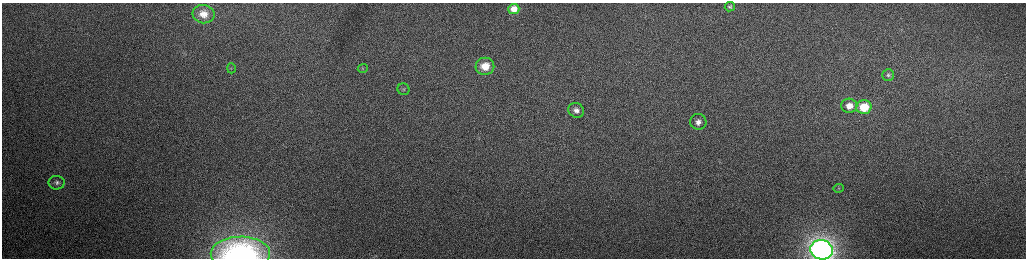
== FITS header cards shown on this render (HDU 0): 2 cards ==
NAXIS1  =                 2048 /fastest changing axis
NAXIS2  =                  512 /next to fastest changing axis

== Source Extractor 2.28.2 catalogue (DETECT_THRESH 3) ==
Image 2048 x 512 px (HDU 0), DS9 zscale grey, zoomed out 1/2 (1 PNG px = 2 x 2 image px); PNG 1028 x 260 px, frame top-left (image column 1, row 511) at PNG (2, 3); each listed source drawn as its Kron ellipse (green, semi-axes under 4 px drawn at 4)
Background 165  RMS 1.6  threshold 4.83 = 3 sigma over >= 5 px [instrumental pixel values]
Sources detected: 17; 1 cannot appear on this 1/2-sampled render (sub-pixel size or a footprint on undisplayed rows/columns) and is neither listed nor drawn; the other 16 listed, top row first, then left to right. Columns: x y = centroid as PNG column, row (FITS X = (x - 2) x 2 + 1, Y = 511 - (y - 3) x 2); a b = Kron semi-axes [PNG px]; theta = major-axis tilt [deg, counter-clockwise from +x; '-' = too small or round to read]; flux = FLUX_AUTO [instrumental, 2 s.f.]
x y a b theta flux
730 7 5 4 - 580
514 9 5 5 - 2800
203 14 11 9 -11 4000
485 66 9 8 - 6700
231 68 5 2 - 320
363 69 5 3 - 350
888 75 6 6 - 770
403 89 6 5 - 690
849 106 8 7 - 3600
864 107 7 7 - 10000
576 110 8 7 - 2000
698 122 8 8 - 2400
57 183 8 7 - 1100
838 188 5 4 - 390
822 250 11 10 - 190000
240 253 29 17 1 63000
At the frame edge (FLAGS 8, measured only in part): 2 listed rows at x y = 822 250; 240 253
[1 sub-pixel or undisplayed-footprint detection neither listed nor drawn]